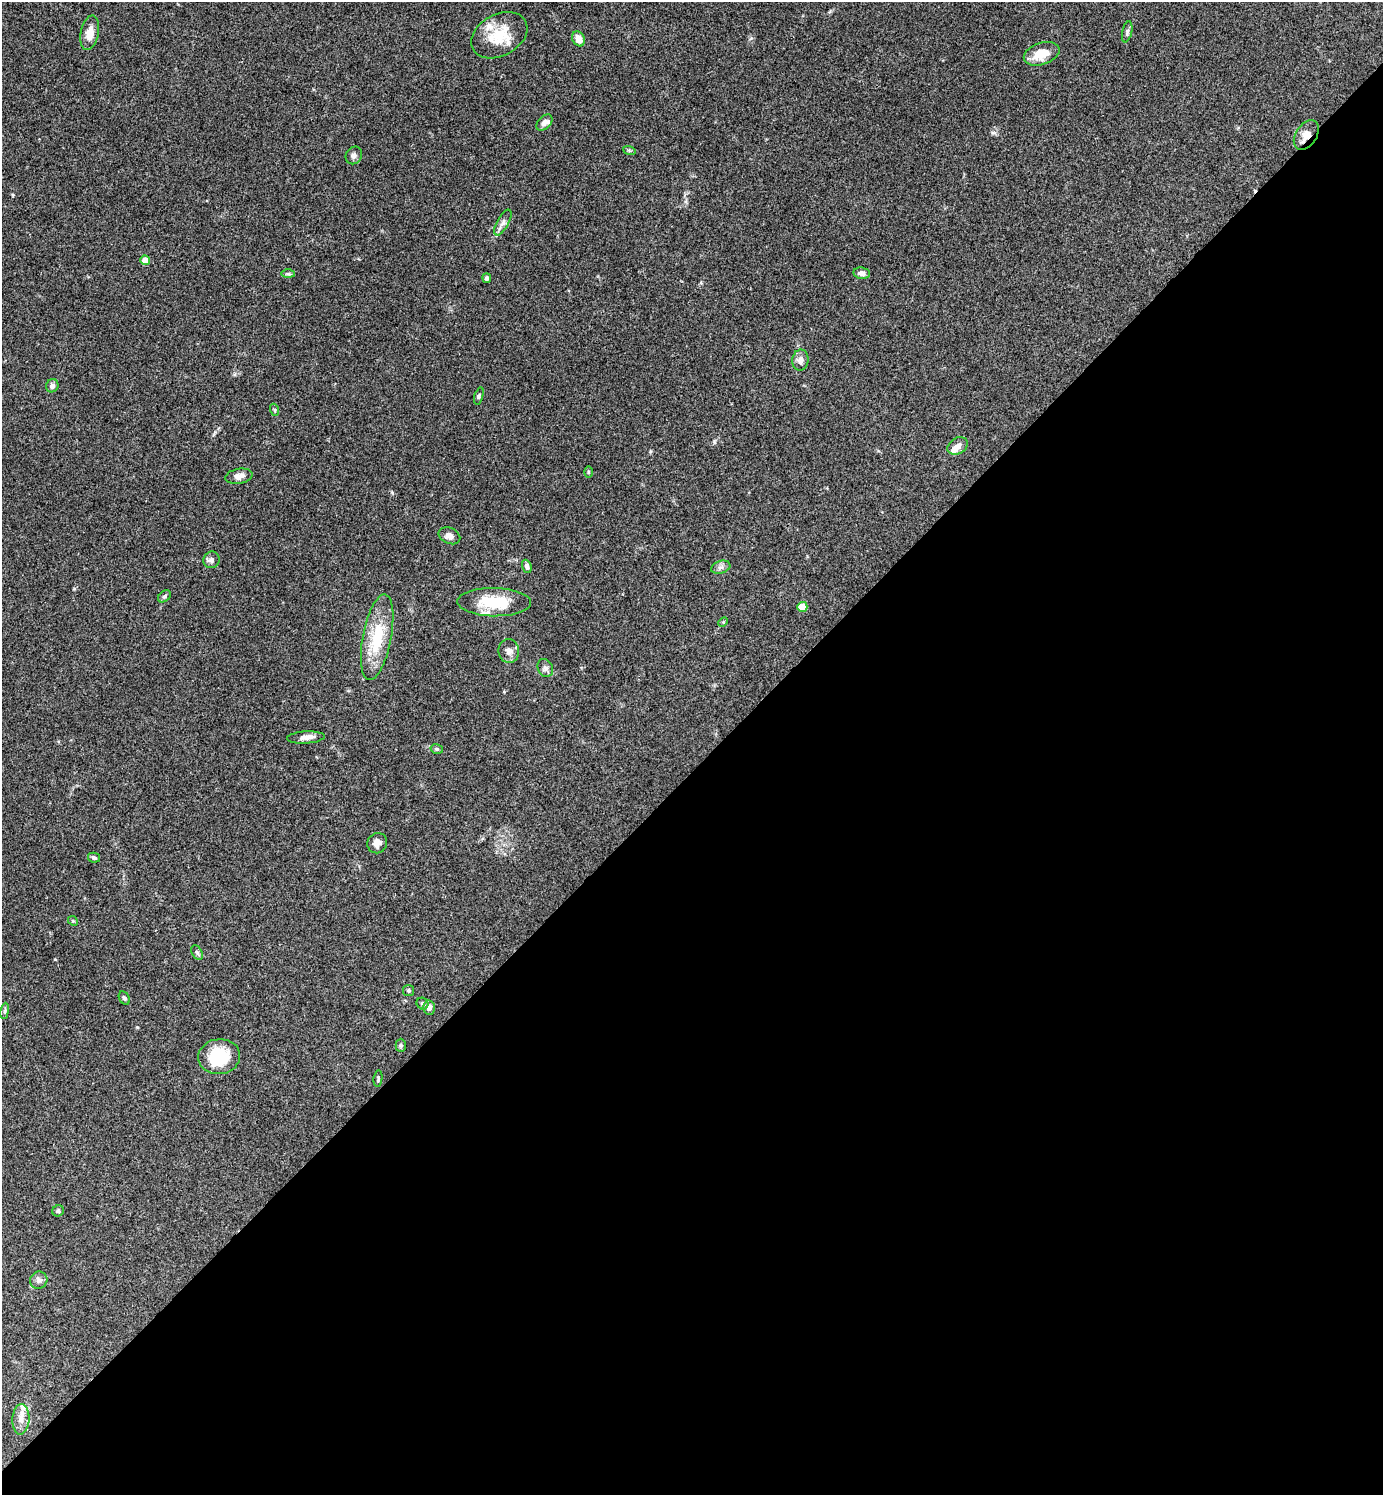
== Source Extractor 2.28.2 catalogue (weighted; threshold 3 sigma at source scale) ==
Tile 15 of 4 x 4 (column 3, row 4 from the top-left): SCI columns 2920-4300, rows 6-1498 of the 5980 x 5981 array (HDU 1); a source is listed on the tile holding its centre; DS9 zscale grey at full resolution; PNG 1385 x 1497 px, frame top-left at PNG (2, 2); each listed source drawn as its Kron ellipse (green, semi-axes under 4 px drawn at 4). Shown black and unused: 49% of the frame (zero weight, under 3 of 4 exposures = <1% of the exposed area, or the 3 px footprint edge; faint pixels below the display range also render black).
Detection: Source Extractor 2.28.2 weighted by HDU 2 'WHT'; one run over the whole footprint, this tile lists its part. Background 0.115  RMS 0.0066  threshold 0.0295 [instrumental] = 3 sigma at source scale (4.5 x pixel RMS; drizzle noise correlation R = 1.50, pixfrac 1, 0.05/0.05 arcsec/px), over >= 5 px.
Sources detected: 58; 1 inside a brighter object's white glare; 1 cosmic-ray / hot-pixel residue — neither listed nor drawn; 7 inside a brighter listed object's ellipse — not listed separately; the other 49 listed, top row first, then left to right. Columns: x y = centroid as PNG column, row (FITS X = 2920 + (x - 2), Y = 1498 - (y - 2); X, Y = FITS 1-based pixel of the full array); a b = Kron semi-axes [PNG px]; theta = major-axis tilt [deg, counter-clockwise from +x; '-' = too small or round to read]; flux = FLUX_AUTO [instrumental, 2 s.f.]
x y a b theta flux
1127 32 11 5 77 1.5
90 33 17 9 78 6.3
499 35 30 20 28 20
579 39 8 6 -65 5.5
1042 54 18 11 19 11
544 122 9 6 46 3.2
1306 135 16 10 56 7.5
629 150 6 4 -19 0.95
354 155 9 8 - 2.3
503 222 14 5 61 2.7
145 260 5 4 - 8.1
862 273 8 6 -8 2.7
288 274 7 4 0 1.2
487 278 5 4 - 1.6
800 360 10 8 81 3.5
52 386 7 6 - 2.4
479 396 9 4 73 1
275 410 6 4 -71 0.8
958 446 11 8 30 3.9
588 472 5 3 - 0.64
239 476 14 7 11 4.3
449 536 11 8 -24 3.3
212 560 8 8 - 2.4
527 566 7 4 -71 2.2
721 567 10 6 18 2.2
164 596 7 5 40 1.2
494 602 37 14 -1 24
802 607 5 5 - 16
723 622 5 4 - 0.69
377 637 43 14 79 28
509 651 12 10 -82 3.6
545 668 9 7 -61 2.4
306 737 19 6 4 3.8
437 749 6 5 - 1.1
377 843 10 9 - 4.4
94 858 6 5 - 1.3
73 921 5 4 - 0.77
197 952 8 5 -62 1.3
409 990 6 5 - 1.1
124 998 7 5 -61 1.3
422 1004 6 5 - 1.6
429 1008 7 6 - 2.6
5 1011 8 4 82 1.3
401 1045 7 5 -88 1.2
219 1057 21 17 6 29
378 1079 8 3 81 0.88
58 1211 6 5 - 1.2
39 1280 9 8 - 2.4
21 1419 15 8 87 5.3
Overlapping masked pixels (flux is a lower limit): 1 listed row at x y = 1306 135
Unlisted compact peaks at least as high as the median listed source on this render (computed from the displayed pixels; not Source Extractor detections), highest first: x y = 714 441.